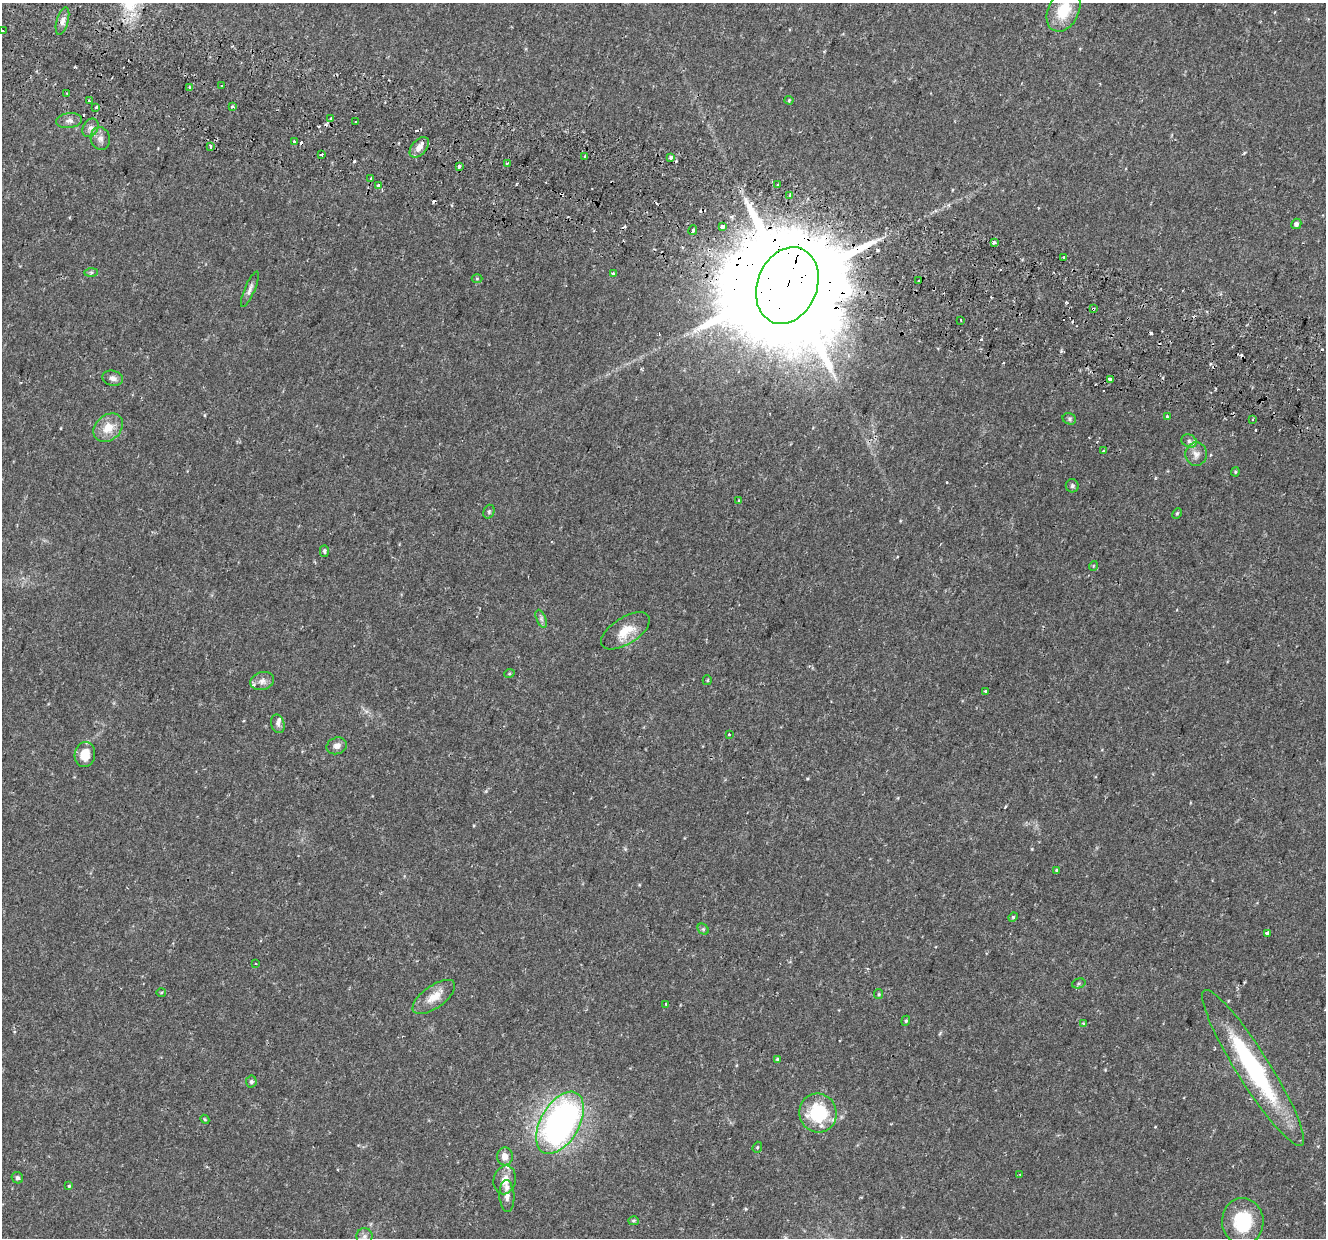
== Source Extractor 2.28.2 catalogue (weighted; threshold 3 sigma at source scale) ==
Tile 11 of 4 x 4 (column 3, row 3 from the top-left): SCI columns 2727-4050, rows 1590-2825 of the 5443 x 5590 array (HDU 1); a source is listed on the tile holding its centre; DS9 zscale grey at full resolution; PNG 1328 x 1240 px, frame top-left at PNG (2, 3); each listed source drawn as its Kron ellipse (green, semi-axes under 4 px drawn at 4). Shown black and unused: <1% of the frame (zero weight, under 2 of 3 exposures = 5% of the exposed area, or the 3 px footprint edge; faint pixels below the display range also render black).
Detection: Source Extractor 2.28.2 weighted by HDU 2 'WHT'; one run over the whole footprint, this tile lists its part. Background 0.0371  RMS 0.0039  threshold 0.0178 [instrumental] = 3 sigma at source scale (4.5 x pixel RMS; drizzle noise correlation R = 1.50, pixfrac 1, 0.0396/0.0396 arcsec/px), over >= 5 px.
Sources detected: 123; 1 inside a brighter object's white glare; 25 cosmic-ray / hot-pixel residue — neither listed nor drawn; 3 inside a brighter listed object's ellipse — not listed separately; the other 94 listed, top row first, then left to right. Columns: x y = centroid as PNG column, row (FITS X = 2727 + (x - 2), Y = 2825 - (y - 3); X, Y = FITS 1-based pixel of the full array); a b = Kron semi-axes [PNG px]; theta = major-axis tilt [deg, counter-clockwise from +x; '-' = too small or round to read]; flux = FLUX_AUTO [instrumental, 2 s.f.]
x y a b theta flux
1064 10 22 15 64 12
62 21 14 6 75 2
3 31 3 3 - 1.3
222 86 3 3 - 1.3
190 87 3 3 - 1.6
67 93 3 3 - 0.32
789 100 4 4 - 0.39
89 101 3 2 - 0.63
95 107 3 3 - 1.1
233 107 3 3 - 1.1
331 118 3 3 - 1.1
69 121 13 7 7 1.8
355 122 3 2 - 0.98
91 128 10 7 58 1.7
100 139 11 9 -76 2.3
294 142 3 3 - 1.3
211 146 3 3 - 1.3
419 147 12 7 50 2.5
322 155 3 3 - 20
585 156 3 3 - 0.42
671 157 4 3 - 2.3
507 163 3 2 - 0.77
459 166 3 3 - 2
371 178 4 3 - 2.8
778 184 3 3 - 1.3
378 185 3 3 - 6.9
790 195 4 3 - 3.1
1296 224 5 5 - 1.1
722 226 3 3 - 37
693 230 5 3 - 2.7
994 243 4 3 - 2.5
1064 257 3 3 - 0.81
91 272 7 4 1 0.69
613 273 3 3 - 0.64
477 279 5 3 - 0.35
918 281 3 2 - 0.63
787 285 39 30 68 13000
250 289 19 5 67 1.7
1093 309 3 3 - 0.98
961 320 3 3 - 1.5
113 378 10 7 -13 1.7
1110 379 4 4 - 1.9
1167 417 3 3 - 0.99
1069 419 7 5 -24 0.78
1253 419 4 4 - 0.47
108 428 16 12 42 6.3
1189 441 8 6 -29 1.2
1104 451 3 3 - 0.66
1196 454 12 11 - 2.6
1235 472 4 4 - 0.39
1072 486 6 6 - 0.87
738 501 3 3 - 0.6
489 512 7 5 72 0.67
1177 513 6 4 62 0.52
324 551 5 4 - 0.73
1093 566 5 3 - 0.28
541 619 9 4 -68 1
625 631 27 13 32 7.6
509 674 5 3 - 0.39
707 680 5 4 - 0.48
262 681 12 9 16 2.4
986 691 3 3 - 1.3
278 724 9 6 -75 1.3
729 734 3 3 - 1.1
337 746 10 8 20 1.8
85 755 12 10 80 6.2
1056 870 4 3 - 0.31
1013 917 5 4 - 0.49
703 929 6 5 - 0.64
1267 933 3 3 - 3.2
256 964 3 2 - 0.33
1079 983 7 5 18 0.65
161 992 5 3 - 0.37
879 994 5 4 - 0.42
434 997 25 11 36 6
666 1004 4 3 - 0.52
906 1021 5 4 - 0.53
1083 1024 3 3 - 1.1
777 1059 4 3 - 0.49
1253 1068 92 16 -58 53
251 1082 6 5 - 0.79
818 1113 19 18 - 24
205 1119 5 4 - 0.39
560 1123 34 19 60 120
757 1147 6 4 69 0.5
505 1156 9 8 - 3
1020 1175 3 3 - 0.32
17 1178 6 5 - 0.84
505 1180 14 11 78 4.3
69 1186 4 4 - 0.42
507 1196 16 7 -86 2.3
634 1221 5 4 - 0.55
1243 1222 23 21 -88 18
364 1236 8 8 - 1.9
Overlapping masked pixels (flux is a lower limit): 2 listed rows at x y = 787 285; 1093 309
Isophote crosses this tile's border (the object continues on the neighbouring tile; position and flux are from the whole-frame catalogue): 2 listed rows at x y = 1064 10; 3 31